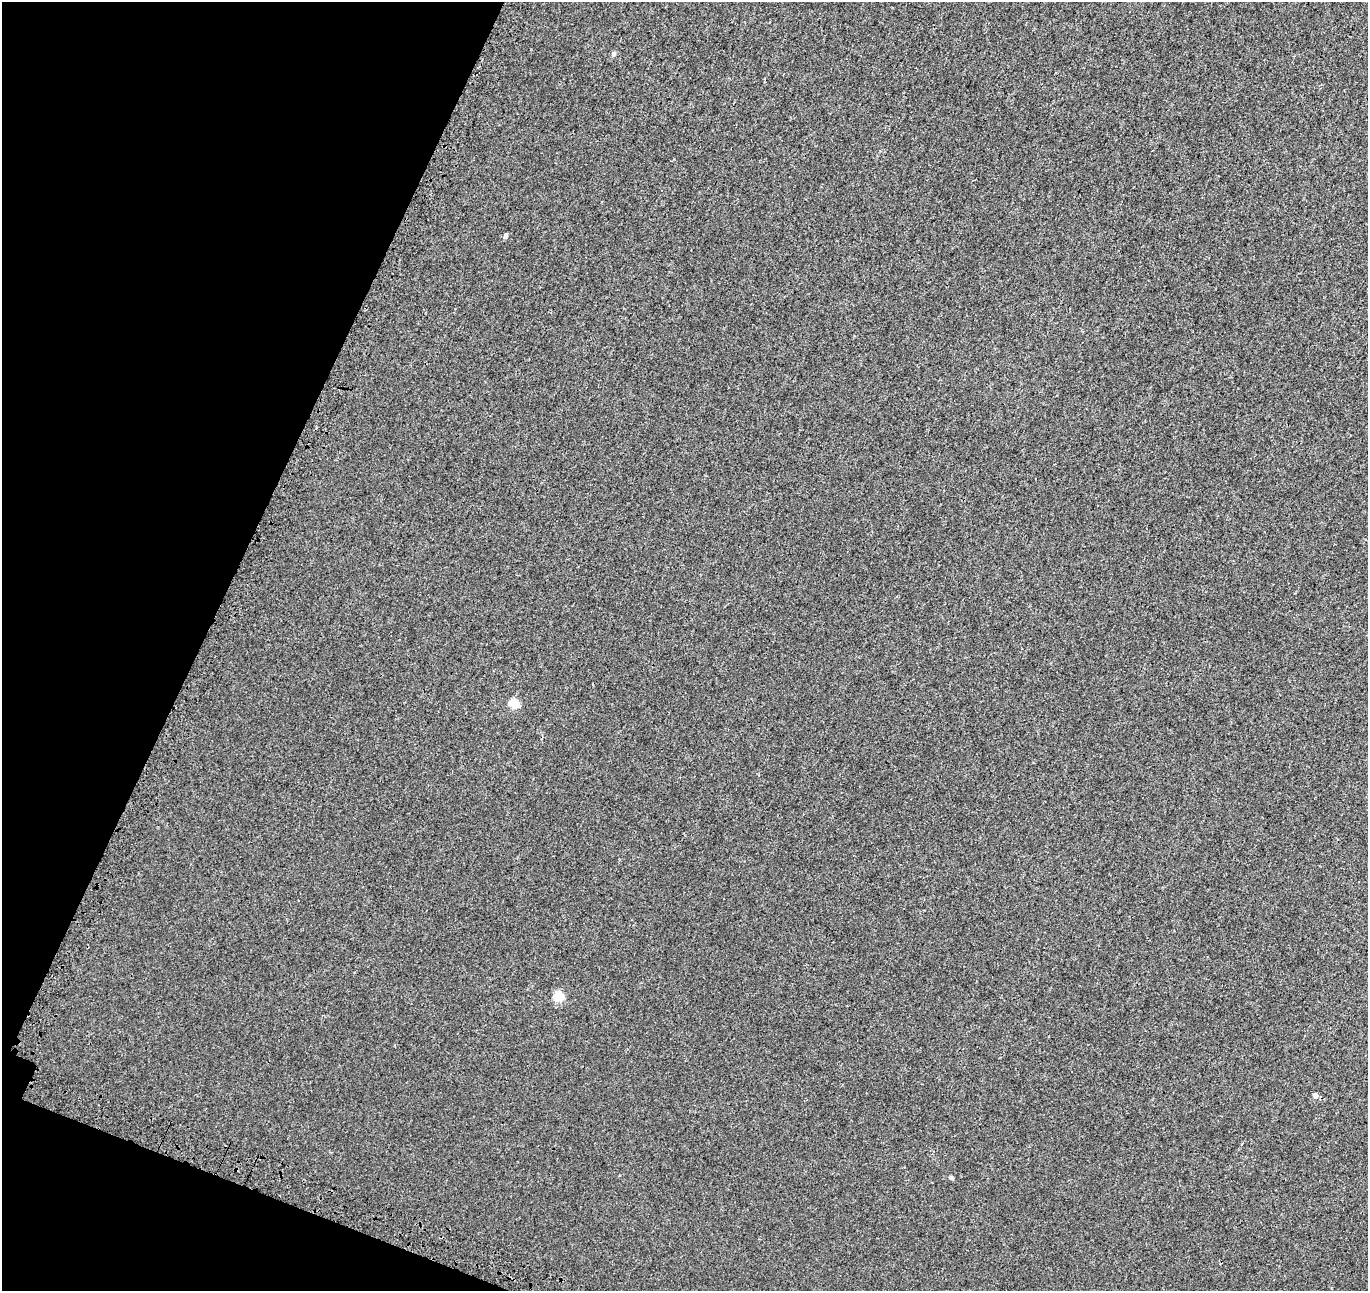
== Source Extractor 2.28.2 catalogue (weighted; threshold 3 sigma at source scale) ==
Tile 9 of 4 x 4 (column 1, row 3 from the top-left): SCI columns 137-1502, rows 1617-2905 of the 5742 x 5874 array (HDU 1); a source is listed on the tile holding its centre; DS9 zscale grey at full resolution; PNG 1370 x 1293 px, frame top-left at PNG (2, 2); no overlay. Shown black and unused: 18% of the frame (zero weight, under 3 of 4 exposures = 9% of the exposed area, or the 3 px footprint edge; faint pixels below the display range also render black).
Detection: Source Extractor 2.28.2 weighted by HDU 2 'WHT'; one run over the whole footprint, this tile lists its part. Background 0.001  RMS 0.0029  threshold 0.0131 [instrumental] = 3 sigma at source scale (4.5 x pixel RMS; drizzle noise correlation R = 1.50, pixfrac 1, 0.0396/0.0396 arcsec/px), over >= 5 px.
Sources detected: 6; all 6 listed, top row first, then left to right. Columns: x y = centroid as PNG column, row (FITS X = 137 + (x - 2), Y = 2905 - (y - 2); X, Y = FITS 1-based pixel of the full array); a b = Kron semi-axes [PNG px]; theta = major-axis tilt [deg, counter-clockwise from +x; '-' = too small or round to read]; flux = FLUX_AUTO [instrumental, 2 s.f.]
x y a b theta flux
614 54 6 5 - 0.79
505 236 5 4 - 0.79
514 703 5 5 - 12
558 996 5 5 - 16
1315 1096 5 5 - 1.4
951 1177 5 4 - 0.74